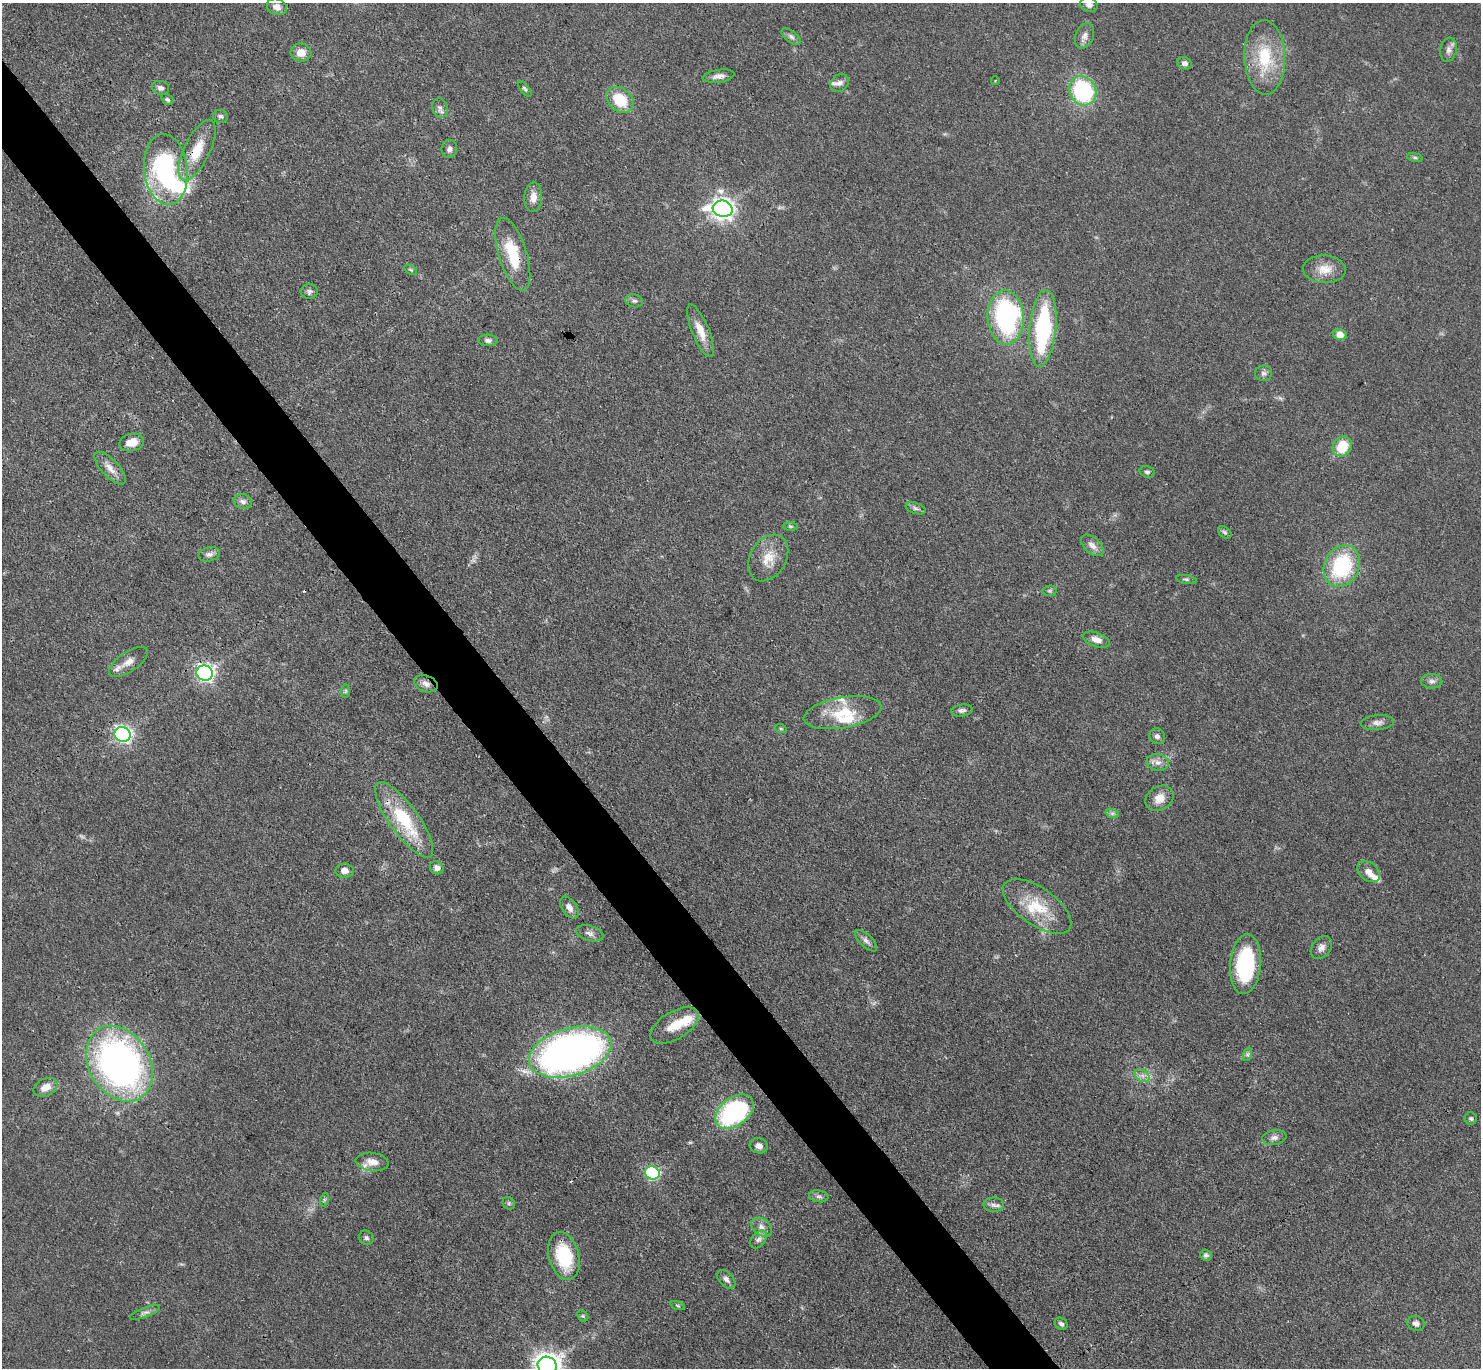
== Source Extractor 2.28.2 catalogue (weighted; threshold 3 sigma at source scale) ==
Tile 11 of 4 x 4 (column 3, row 3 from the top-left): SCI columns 2960-4438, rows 1664-3029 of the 5921 x 5916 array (HDU 1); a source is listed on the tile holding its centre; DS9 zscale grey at full resolution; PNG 1483 x 1370 px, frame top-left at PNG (2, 3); each listed source drawn as its Kron ellipse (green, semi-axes under 4 px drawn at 4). Shown black and unused: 4% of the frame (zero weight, under 3 of 4 exposures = <1% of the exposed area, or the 3 px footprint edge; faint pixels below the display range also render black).
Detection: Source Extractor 2.28.2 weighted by HDU 2 'WHT'; one run over the whole footprint, this tile lists its part. Background 0.0763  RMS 0.004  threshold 0.0181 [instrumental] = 3 sigma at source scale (4.5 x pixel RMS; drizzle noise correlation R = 1.50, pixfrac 1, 0.05/0.05 arcsec/px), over >= 5 px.
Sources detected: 114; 2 too faint to see at this stretch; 1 inside a brighter object's white glare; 2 cosmic-ray / hot-pixel residue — neither listed nor drawn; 7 inside a brighter listed object's ellipse — not listed separately; the other 102 listed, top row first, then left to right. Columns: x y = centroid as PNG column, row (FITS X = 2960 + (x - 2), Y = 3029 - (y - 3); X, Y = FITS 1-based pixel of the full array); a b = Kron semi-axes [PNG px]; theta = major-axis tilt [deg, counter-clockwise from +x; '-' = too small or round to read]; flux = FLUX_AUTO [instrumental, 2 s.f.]
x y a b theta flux
1089 5 9 7 -17 1.7
277 7 10 8 -24 2.5
1084 36 13 9 67 2.2
791 37 11 5 -37 1.4
1448 50 12 8 79 2
301 53 10 9 - 4.1
1265 57 37 20 -88 19
1184 63 7 6 - 1.4
719 76 16 6 8 2.3
995 81 4 3 - 0.32
840 83 10 8 43 1.7
161 88 8 7 - 1.5
525 89 9 4 -51 0.78
1083 91 15 13 -62 45
167 99 6 5 - 0.86
620 100 15 11 -41 13
440 108 10 7 -76 1.7
220 116 7 6 - 1
449 149 9 8 - 1.6
197 150 33 13 64 11
1415 157 8 4 -8 0.64
166 170 35 22 -84 59
533 197 15 9 86 3.5
723 209 10 8 -15 280
513 254 38 14 -73 16
1324 269 21 14 -2 6.2
411 270 7 4 -31 0.58
309 291 8 7 - 1.2
634 301 9 6 -16 1.3
1006 317 27 18 -87 72
1043 328 38 13 85 49
700 331 28 8 -68 6
1340 335 7 5 -15 4.1
488 340 9 6 -2 1.3
1263 373 8 7 - 1.4
132 442 12 8 14 4.7
1342 446 10 9 - 12
110 468 21 8 -47 3.7
1147 472 8 5 -16 0.92
243 501 9 7 -19 1.5
916 508 10 5 -18 1.1
790 526 7 4 -1 0.59
1225 532 7 5 -40 0.86
1092 545 13 8 -42 2.6
209 554 11 7 13 1.6
768 558 25 18 59 8.1
1342 566 21 17 64 33
1186 579 10 4 -9 0.74
1050 591 7 5 6 0.73
1096 640 14 7 -19 2.9
128 662 22 10 34 4.4
205 673 8 7 - 150
1432 681 10 7 -2 1.6
426 684 12 8 -18 2.4
346 691 7 4 89 0.58
962 710 11 6 7 1.3
843 713 39 15 10 14
1377 723 16 7 6 2.3
781 729 6 3 -18 0.47
123 734 8 7 - 120
1157 736 8 7 - 1.4
1158 762 11 8 -11 2.4
1159 798 15 12 34 4.6
1112 813 7 4 -18 0.92
404 820 45 14 -54 26
437 868 7 6 - 1.5
344 871 9 7 -2 2.6
1369 872 12 9 -39 3.3
1037 906 39 18 -35 16
569 907 12 7 -55 2.4
590 933 14 7 -16 2
866 941 14 6 -44 1.8
1321 948 13 9 54 2.4
1245 964 30 15 85 38
675 1025 27 13 31 8.1
570 1052 42 24 16 220
1248 1054 7 4 71 0.82
119 1064 40 30 -58 180
1142 1076 8 6 -31 1.6
46 1087 12 8 27 3.9
734 1112 21 14 38 69
1471 1119 6 6 - 0.76
1274 1138 12 7 11 1.8
759 1146 9 7 -17 2.2
372 1162 16 9 -7 3.8
652 1173 7 6 - 56
819 1196 10 6 -10 1.2
324 1200 7 4 72 0.66
509 1203 7 5 -48 0.87
994 1205 10 7 0 1.7
762 1227 11 8 -35 2.4
366 1238 7 6 - 1
759 1239 10 7 50 1.7
1206 1255 6 5 - 0.87
564 1256 24 15 -76 23
726 1279 11 7 -47 1.7
678 1306 7 3 -19 0.5
145 1312 16 5 21 1.5
583 1316 6 4 -44 0.5
1416 1323 9 7 -21 1.6
1061 1324 7 5 -41 1.1
547 1365 9 8 - 410
Overlapping masked pixels (flux is a lower limit): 4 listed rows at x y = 197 150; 513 254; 426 684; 119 1064
Isophote crosses this tile's border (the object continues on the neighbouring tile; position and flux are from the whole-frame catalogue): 2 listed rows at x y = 1089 5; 547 1365